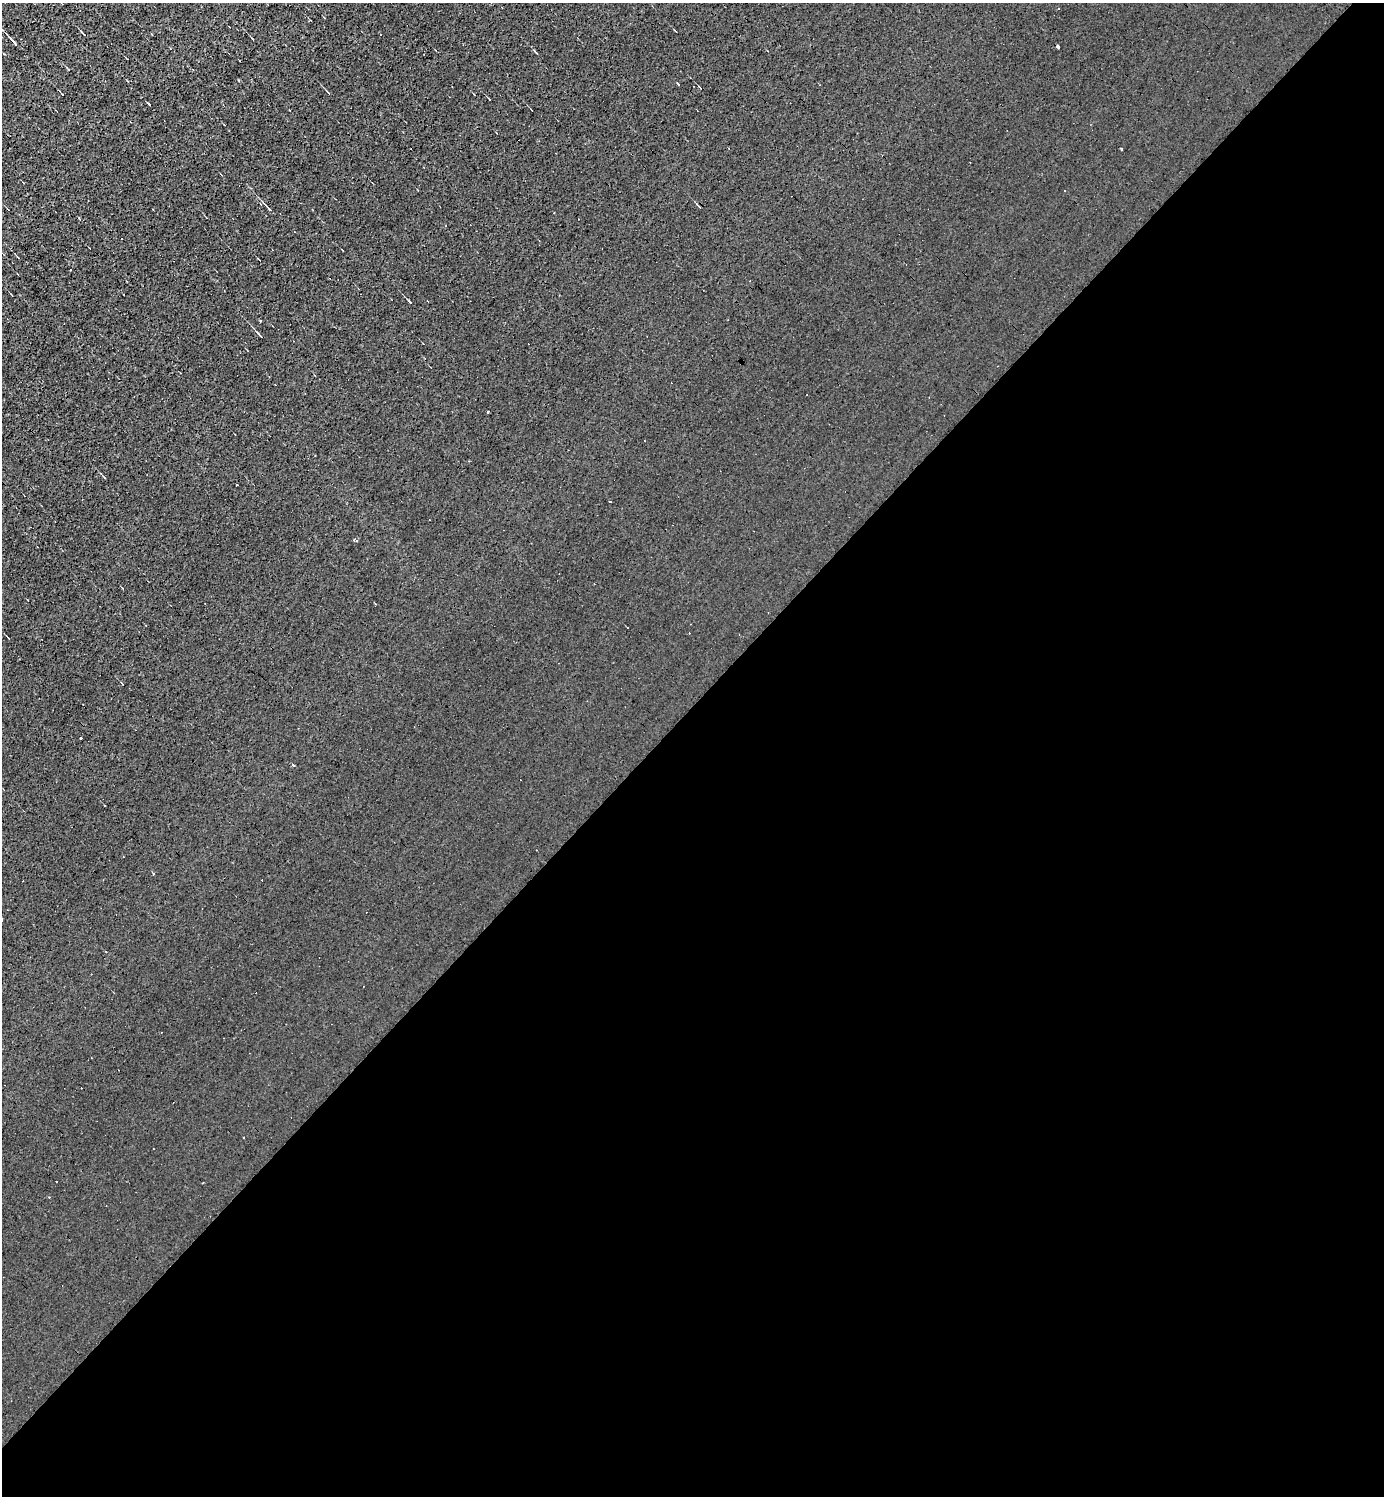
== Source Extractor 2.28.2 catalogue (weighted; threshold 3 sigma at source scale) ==
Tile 15 of 4 x 4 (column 3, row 4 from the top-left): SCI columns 3062-4443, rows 1-1494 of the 5978 x 5977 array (HDU 1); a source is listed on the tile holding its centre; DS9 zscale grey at full resolution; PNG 1386 x 1498 px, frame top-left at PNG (2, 3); no overlay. Shown black and unused: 53% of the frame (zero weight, under 3 of 4 exposures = <1% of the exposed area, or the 3 px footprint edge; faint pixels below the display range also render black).
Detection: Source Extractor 2.28.2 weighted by HDU 2 'WHT'; one run over the whole footprint, this tile lists its part. Background 0.00236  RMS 0.01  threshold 0.0455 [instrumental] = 3 sigma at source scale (4.5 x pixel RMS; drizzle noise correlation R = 1.50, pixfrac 1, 0.05/0.05 arcsec/px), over >= 5 px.
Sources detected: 29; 14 cosmic-ray / hot-pixel residue — not listed; the other 15 listed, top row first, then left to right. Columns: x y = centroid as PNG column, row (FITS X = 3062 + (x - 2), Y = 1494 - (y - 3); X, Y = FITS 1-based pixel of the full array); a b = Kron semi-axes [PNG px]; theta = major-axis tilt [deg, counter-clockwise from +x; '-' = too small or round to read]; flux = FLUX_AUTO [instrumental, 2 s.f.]
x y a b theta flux
83 34 6 2 -55 1
14 43 10 2 -48 4.1
1058 47 4 3 - 4.5
1121 149 3 2 - 1.3
1065 190 3 2 - 1.9
269 208 11 3 -46 2.3
409 302 5 3 - 1.2
260 335 10 3 -47 2
275 384 2 2 - 0.75
488 411 3 2 - 0.9
104 477 4 2 - 0.75
237 485 3 2 - 1.1
356 540 3 3 - 4.9
153 874 3 3 - 1.4
244 1138 3 3 - 1.3
Unlisted compact peaks at least as high as the median listed source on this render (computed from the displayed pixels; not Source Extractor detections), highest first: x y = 260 321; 678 84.